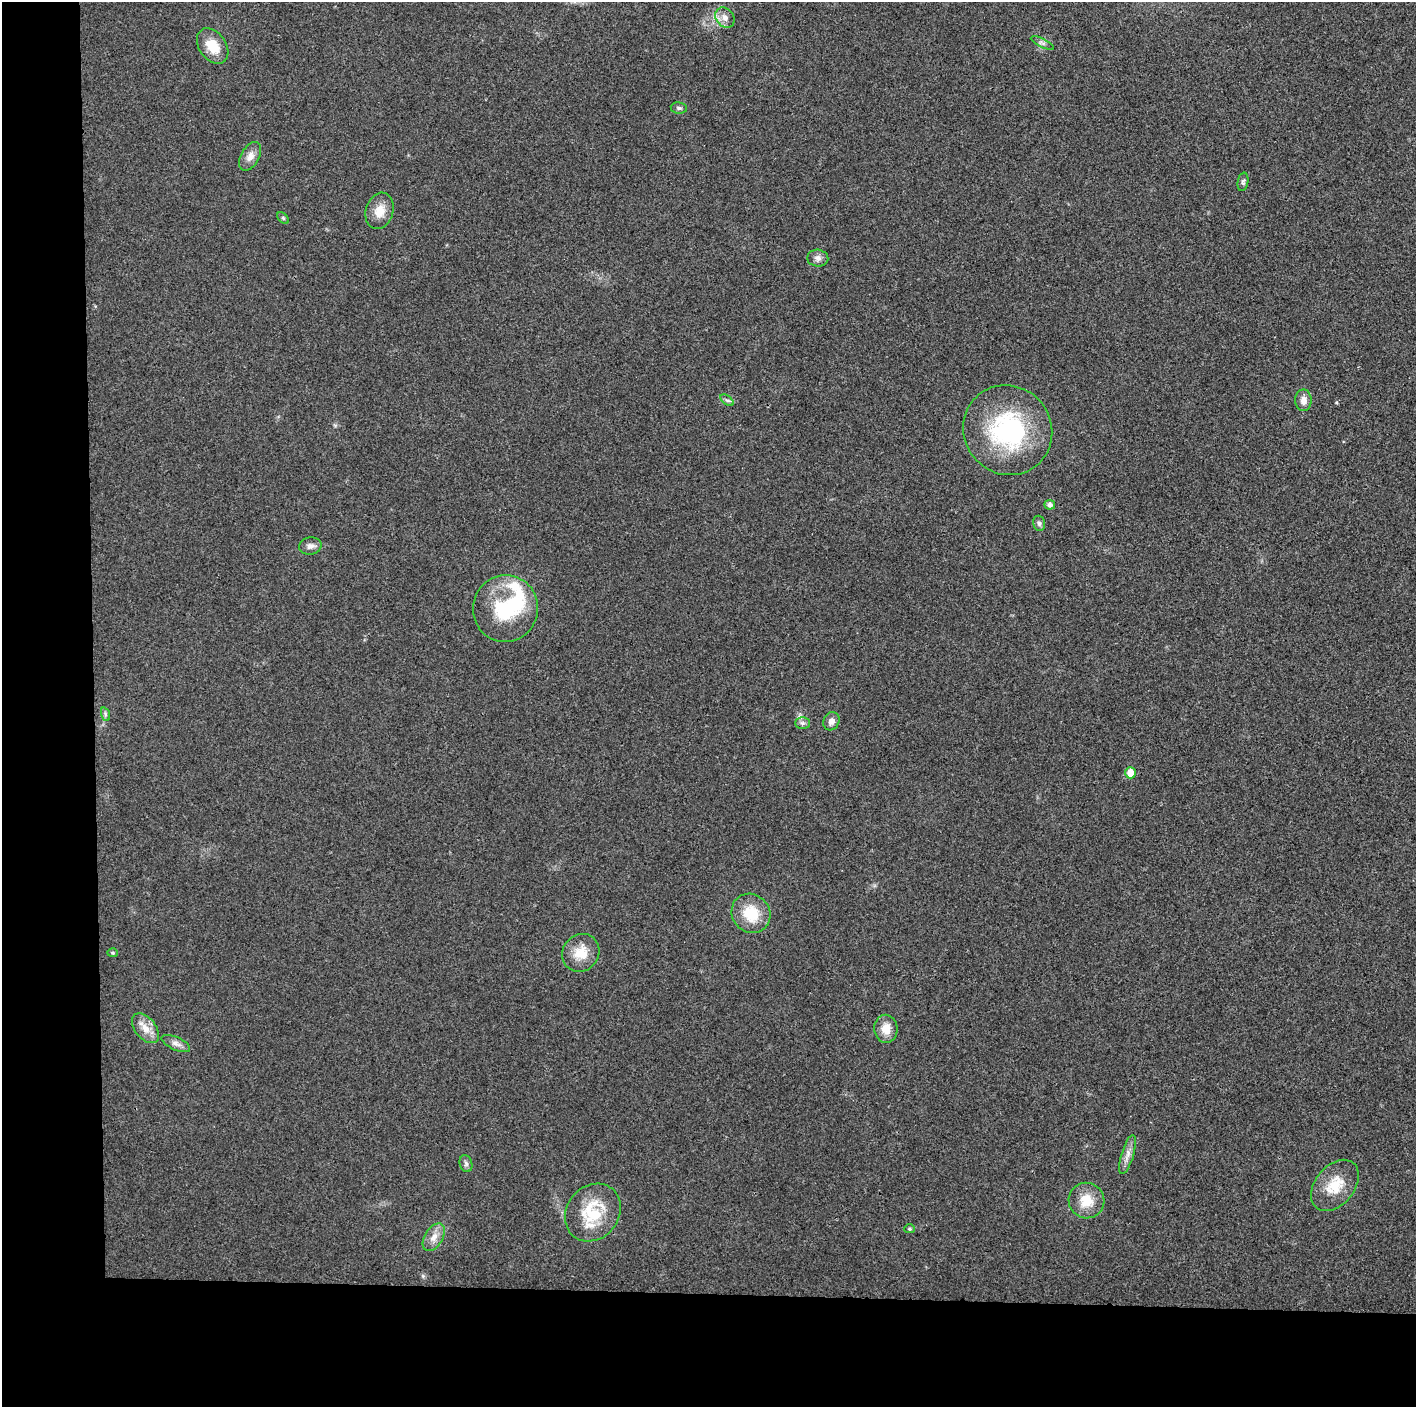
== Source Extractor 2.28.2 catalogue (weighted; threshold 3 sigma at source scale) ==
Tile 7 of 3 x 3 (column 1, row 3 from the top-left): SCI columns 1-1414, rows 6-1410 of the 4242 x 4224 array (HDU 1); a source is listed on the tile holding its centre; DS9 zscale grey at full resolution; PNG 1418 x 1409 px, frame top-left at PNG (2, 2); each listed source drawn as its Kron ellipse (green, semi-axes under 4 px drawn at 4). Shown black and unused: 14% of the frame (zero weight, under 3 of 4 exposures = <1% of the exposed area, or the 3 px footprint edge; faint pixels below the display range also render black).
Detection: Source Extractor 2.28.2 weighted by HDU 2 'WHT'; one run over the whole footprint, this tile lists its part. Background 0.0201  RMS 0.0055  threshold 0.0247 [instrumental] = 3 sigma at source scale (4.5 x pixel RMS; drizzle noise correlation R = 1.50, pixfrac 1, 0.05/0.05 arcsec/px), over >= 5 px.
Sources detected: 35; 2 inside a brighter listed object's ellipse — not listed separately; the other 33 listed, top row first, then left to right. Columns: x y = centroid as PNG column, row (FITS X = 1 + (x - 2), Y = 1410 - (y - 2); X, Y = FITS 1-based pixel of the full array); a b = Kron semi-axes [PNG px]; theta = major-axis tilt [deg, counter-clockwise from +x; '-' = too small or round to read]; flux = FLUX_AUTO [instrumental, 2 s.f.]
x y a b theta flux
725 18 11 8 -52 3.8
1042 43 13 3 -26 1.3
213 46 20 13 -54 11
679 108 8 5 -8 1.3
250 156 16 9 61 4.3
1243 182 9 5 80 1.2
380 211 18 13 73 8.1
283 218 7 4 -45 0.81
818 258 10 8 -4 2.4
727 400 8 4 -35 1.2
1303 400 10 8 -90 3.9
1008 430 46 43 -51 73
1050 505 5 4 - 2
1039 523 8 6 -75 1.3
310 546 11 8 11 2.7
505 609 33 32 - 36
105 714 7 4 -72 1.1
831 721 9 7 61 3
802 723 7 6 - 1.4
1130 773 6 5 - 6.7
751 913 20 18 -49 17
113 953 5 4 - 0.76
581 953 19 18 - 11
145 1028 17 10 -51 6.1
886 1029 14 11 -87 7
176 1043 15 6 -24 2.7
1128 1155 20 6 73 3.8
466 1164 9 6 -75 1.4
1335 1185 29 19 50 16
1087 1201 18 17 - 12
593 1213 31 26 51 26
910 1229 5 4 - 0.75
434 1237 15 9 58 4.8